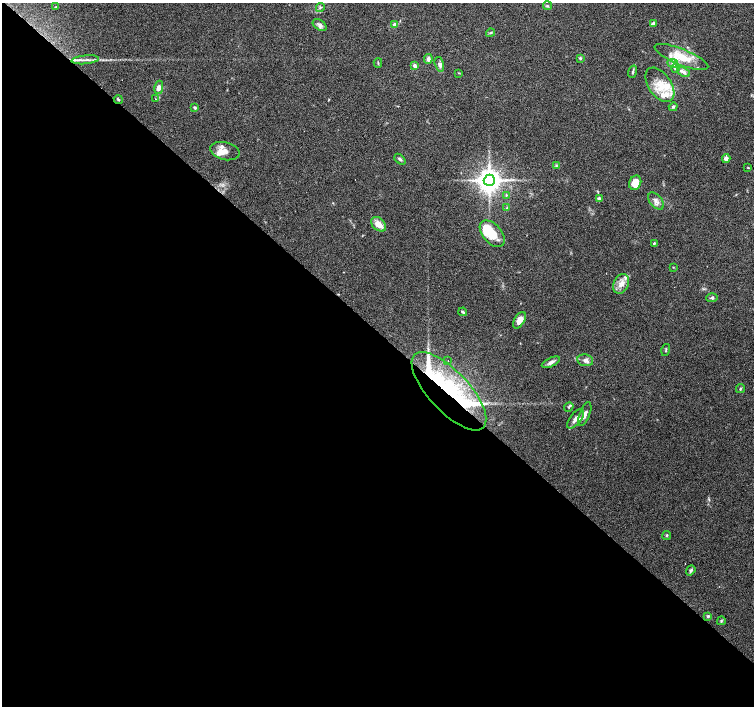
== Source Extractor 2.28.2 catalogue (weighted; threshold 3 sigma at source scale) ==
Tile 14 of 4 x 4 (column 2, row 4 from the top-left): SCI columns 1505-3007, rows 161-1568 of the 6017 x 6020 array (HDU 1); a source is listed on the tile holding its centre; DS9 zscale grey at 2 x 2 block average (1 PNG px = mean of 2 x 2 image px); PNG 756 x 708 px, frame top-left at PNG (2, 3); each listed source drawn as its Kron ellipse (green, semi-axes under 4 px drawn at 4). Shown black and unused: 53% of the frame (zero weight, under 3 of 6 exposures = <1% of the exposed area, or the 3 px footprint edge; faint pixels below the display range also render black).
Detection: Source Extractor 2.28.2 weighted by HDU 2 'WHT'; one run over the whole footprint, this tile lists its part. Background 0.0985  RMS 0.0045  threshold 0.0185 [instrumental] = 3 sigma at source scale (4.09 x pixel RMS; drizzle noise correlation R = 1.36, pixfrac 0.8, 0.0396/0.0396 arcsec/px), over >= 5 px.
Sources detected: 74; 4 cosmic-ray / hot-pixel residue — neither listed nor drawn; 13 inside a brighter listed object's ellipse — not listed separately; the other 57 listed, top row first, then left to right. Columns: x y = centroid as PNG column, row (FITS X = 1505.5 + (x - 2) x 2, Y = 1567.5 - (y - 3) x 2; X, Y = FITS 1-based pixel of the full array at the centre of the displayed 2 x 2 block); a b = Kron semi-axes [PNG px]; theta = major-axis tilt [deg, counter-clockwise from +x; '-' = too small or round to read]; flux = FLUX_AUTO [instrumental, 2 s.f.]
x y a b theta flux
547 6 5 3 - 1.3
56 7 4 2 - 0.63
320 7 4 3 - 1.5
653 24 2 2 - 6.6
320 25 8 5 -34 3.4
394 25 4 4 - 3.6
490 33 4 3 - 1.4
681 57 29 8 -22 24
580 58 4 3 - 1.2
428 59 5 4 - 3.3
85 60 14 2 6 3.9
378 63 5 2 - 0.82
673 63 5 3 - 2
439 64 8 4 -75 3.1
415 66 4 3 - 2.8
675 68 5 3 - 1.8
633 72 6 2 72 1.4
684 72 7 4 -23 3.1
459 73 3 2 - 0.57
660 85 19 11 -55 20
159 87 7 4 79 5
118 99 5 3 - 1.2
155 99 2 2 - 0.33
673 107 4 3 - 1.8
195 108 3 3 - 1.6
225 151 15 9 -13 10
400 159 6 3 -41 1.9
726 159 4 4 - 4.7
556 166 3 2 - 0.92
748 168 3 2 - 0.66
489 180 5 5 - 1200
635 183 7 6 - 13
506 195 3 2 - 0.76
599 199 3 3 - 3.4
656 201 10 6 -51 4.8
507 208 3 2 - 0.62
378 224 9 6 -44 10
492 234 15 9 -48 28
654 243 3 3 - 1.2
673 267 3 2 - 0.52
621 284 10 7 64 8.2
712 298 5 4 - 1.8
463 312 4 2 - 1.6
519 320 9 5 58 8.8
666 350 6 2 75 1
585 360 8 6 -11 4
448 361 2 2 - 0.62
551 362 10 4 25 4
740 389 4 3 - 0.97
449 391 50 20 -47 110
569 407 5 3 - 1.4
585 414 12 5 69 4.9
576 419 11 5 51 6.4
667 535 4 3 - 1.2
691 570 5 3 - 2.3
708 616 3 3 - 1.6
721 621 4 3 - 1.1
Overlapping masked pixels (flux is a lower limit): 2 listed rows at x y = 118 99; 449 391